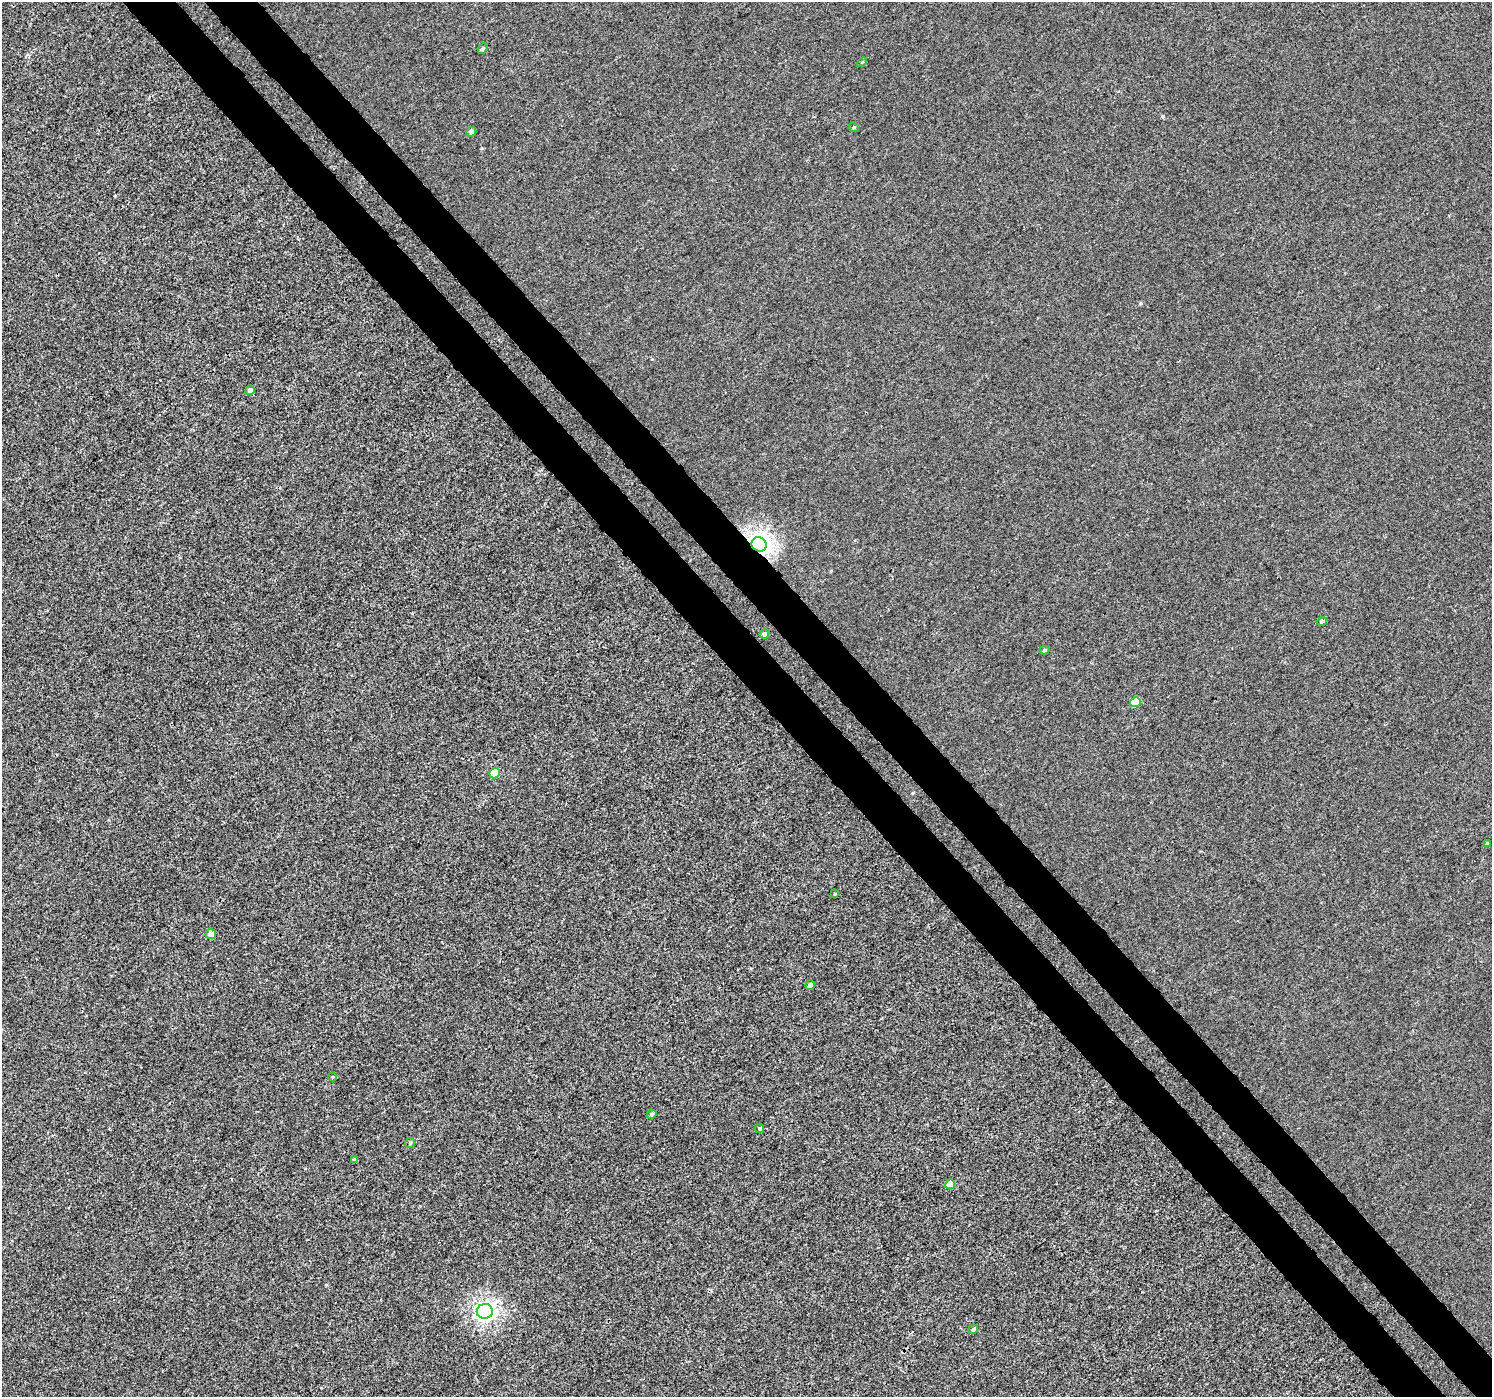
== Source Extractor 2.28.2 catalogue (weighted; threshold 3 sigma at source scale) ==
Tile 6 of 4 x 4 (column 2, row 2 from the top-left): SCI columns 1542-3031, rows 3036-4430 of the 6057 x 6008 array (HDU 1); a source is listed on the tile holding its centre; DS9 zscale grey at full resolution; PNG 1494 x 1399 px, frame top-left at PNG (2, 2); each listed source drawn as its Kron ellipse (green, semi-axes under 4 px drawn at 4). Shown black and unused: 7% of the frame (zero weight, under 3 of 4 exposures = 5% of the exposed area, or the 3 px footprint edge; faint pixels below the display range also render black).
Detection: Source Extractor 2.28.2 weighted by HDU 2 'WHT'; one run over the whole footprint, this tile lists its part. Background -2.34e-04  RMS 0.0036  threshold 0.0163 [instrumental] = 3 sigma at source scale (4.5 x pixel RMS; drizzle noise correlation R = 1.50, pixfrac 1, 0.0396/0.0396 arcsec/px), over >= 5 px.
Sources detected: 23; all 23 listed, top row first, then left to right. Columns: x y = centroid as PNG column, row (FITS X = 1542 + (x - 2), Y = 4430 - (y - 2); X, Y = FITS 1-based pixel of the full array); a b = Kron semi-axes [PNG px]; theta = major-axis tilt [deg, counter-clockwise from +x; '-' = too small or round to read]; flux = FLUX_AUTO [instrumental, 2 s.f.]
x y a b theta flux
483 49 5 4 - 0.72
862 62 6 3 44 0.38
854 127 5 4 - 0.47
471 132 5 5 - 1.1
250 390 5 4 - 1.2
759 544 8 7 - 160
1322 621 5 4 - 0.82
764 634 5 4 - 0.94
1045 650 5 4 - 0.56
1135 702 5 5 - 7.7
494 773 5 5 - 7.4
1487 843 4 3 - 0.38
835 894 4 3 - 0.34
211 934 5 5 - 3.3
810 985 5 4 - 1.4
332 1077 4 4 - 0.34
652 1114 5 4 - 0.75
759 1128 4 4 - 0.54
410 1143 5 5 - 0.58
355 1160 4 4 - 0.96
950 1184 5 5 - 4.9
485 1311 8 7 - 110
973 1329 5 4 - 0.74
Overlapping masked pixels (flux is a lower limit): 1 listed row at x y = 759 544